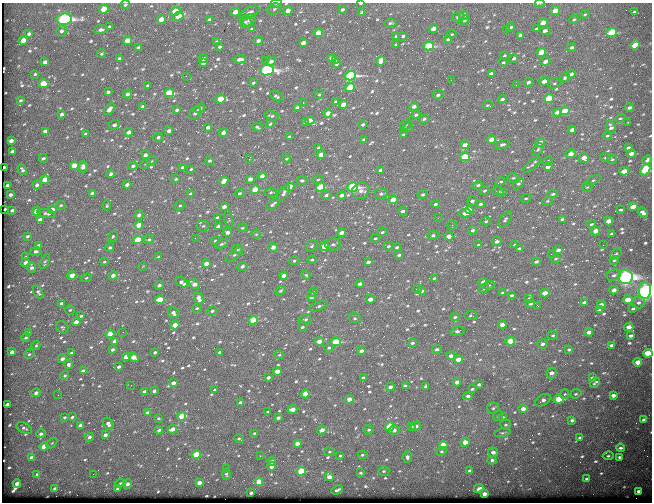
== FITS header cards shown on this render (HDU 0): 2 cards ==
NAXIS1  =                  650
NAXIS2  =                  500

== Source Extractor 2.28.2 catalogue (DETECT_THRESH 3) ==
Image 650 x 500 px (HDU 0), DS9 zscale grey, 1 PNG px = 1 image px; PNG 654 x 504 px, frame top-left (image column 1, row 500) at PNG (2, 3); each listed source drawn as its Kron ellipse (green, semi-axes under 4 px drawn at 4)
Background 576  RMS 2.9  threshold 8.64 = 3 sigma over >= 5 px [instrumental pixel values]
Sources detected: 769; of the 769, the 500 brightest by FLUX_AUTO listed and drawn (269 fainter detections omitted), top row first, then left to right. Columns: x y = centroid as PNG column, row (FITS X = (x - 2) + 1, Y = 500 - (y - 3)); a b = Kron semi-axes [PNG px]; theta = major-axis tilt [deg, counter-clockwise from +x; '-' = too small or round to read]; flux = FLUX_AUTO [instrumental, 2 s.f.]
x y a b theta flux
276 3 5 2 - 450
361 3 3 2 - 270
540 3 5 2 - 470
125 5 4 4 - 370
104 9 4 4 - 4200
274 9 7 5 21 460
342 10 4 3 - 420
555 10 5 4 - 1500
175 11 5 4 - 5600
288 11 5 4 - 1600
235 12 4 3 - 1500
250 12 10 5 26 710
634 12 3 3 - 290
362 13 4 3 - 420
585 14 5 4 - 240
463 15 5 3 - 1600
178 16 5 4 - 4300
458 17 6 5 - 490
64 19 7 5 9 54000
161 19 4 4 - 2800
574 19 5 3 - 250
209 20 4 3 - 490
249 20 7 5 45 680
464 20 5 4 - 270
245 22 6 6 - 470
390 23 6 3 7 340
543 23 5 4 - 2300
109 27 4 3 - 480
511 27 5 3 - 350
252 29 4 3 - 360
433 29 4 4 - 1900
536 29 4 3 - 460
100 30 6 4 8 660
507 30 3 3 - 240
62 31 5 5 - 610
545 31 5 3 - 820
612 32 5 4 - 12000
318 33 4 4 - 3000
29 34 4 3 - 500
452 34 5 3 - 260
521 35 4 3 - 570
396 36 3 3 - 260
403 36 4 3 - 380
448 39 4 3 - 400
24 40 4 4 - 2400
127 41 4 4 - 2800
258 41 4 4 - 610
217 42 4 3 - 400
303 43 4 3 - 1400
396 45 3 3 - 300
635 45 5 4 - 4900
429 46 5 4 - 14000
138 47 3 3 - 260
219 47 4 3 - 390
572 47 5 4 - 460
541 52 5 4 - 5000
101 54 4 4 - 310
504 56 4 3 - 240
119 58 3 3 - 290
332 58 4 4 - 1800
514 58 4 3 - 440
203 59 4 3 - 740
240 59 6 4 6 1000
265 60 2 2 - 240
336 60 4 3 - 350
271 61 5 4 - 810
381 61 5 4 - 1900
545 61 5 4 - 980
45 62 4 4 - 930
503 62 4 3 - 250
203 63 4 3 - 850
337 64 4 3 - 280
267 70 7 5 9 43000
35 74 3 3 - 310
491 74 4 3 - 690
571 74 4 3 - 580
186 76 2 2 - 250
350 76 6 4 19 28000
565 77 5 4 - 390
451 80 2 2 - 710
544 81 5 4 - 1700
528 82 4 3 - 530
43 83 5 4 - 4600
253 83 4 3 - 280
554 83 6 5 - 330
147 85 4 3 - 240
516 85 2 2 - 330
350 87 5 4 - 4700
108 92 4 3 - 440
169 93 5 4 - 6200
127 94 5 4 - 630
319 94 4 4 - 260
438 95 6 4 20 520
276 96 7 3 -30 350
549 98 5 4 - 8600
220 99 5 4 - 5100
502 99 4 3 - 580
21 100 4 3 - 330
303 102 3 2 - 950
336 102 3 3 - 320
343 105 4 4 - 1800
487 105 5 4 - 270
143 106 4 3 - 460
414 106 5 4 - 810
200 108 5 3 - 780
297 108 4 3 - 870
629 108 4 3 - 600
109 109 6 4 50 1200
177 110 4 3 - 410
565 111 5 4 - 6600
557 112 4 3 - 1400
195 113 7 5 52 460
328 113 4 3 - 2000
62 114 4 3 - 640
416 115 4 3 - 380
272 116 7 3 -13 340
620 118 5 4 - 290
424 119 5 4 - 400
310 121 5 4 - 2600
628 122 3 2 - 420
305 123 3 3 - 560
270 124 4 3 - 290
363 124 3 3 - 350
406 124 6 5 - 340
114 125 6 4 22 670
208 127 4 3 - 780
257 127 6 4 -19 390
611 127 6 4 -74 660
408 128 4 4 - 250
572 130 4 3 - 1100
45 131 4 3 - 840
169 131 4 3 - 880
129 132 4 3 - 1100
223 133 4 3 - 1000
85 134 3 3 - 410
403 134 3 2 - 240
607 136 5 3 - 250
158 137 5 4 - 420
289 137 4 3 - 540
364 139 3 3 - 270
491 140 4 3 - 2200
11 141 4 3 - 1100
540 142 5 4 - 1100
502 144 7 4 16 600
465 145 4 4 - 1500
319 148 4 3 - 520
628 148 4 3 - 460
538 149 7 5 50 360
12 152 4 3 - 1300
321 154 4 3 - 2000
571 154 5 4 - 1600
631 154 4 3 - 1100
145 155 4 3 - 780
465 157 5 4 - 9000
43 158 4 3 - 350
584 158 5 5 - 1700
605 158 5 4 - 300
249 159 3 2 - 2200
287 159 4 4 - 240
612 159 5 5 - 290
647 160 5 3 - 460
151 161 5 4 - 260
210 161 4 3 - 400
548 161 5 4 - 290
146 164 6 4 44 350
532 165 11 4 39 520
74 166 4 4 - 4200
133 166 4 3 - 470
548 166 4 3 - 1200
4 167 3 2 - 450
83 167 5 4 - 860
182 167 4 3 - 470
191 169 3 3 - 240
22 170 6 3 -57 450
380 170 4 3 - 650
645 170 6 4 51 13000
624 171 5 3 - 2700
111 174 4 3 - 540
262 176 4 4 - 1200
513 178 5 4 - 290
176 179 4 3 - 280
250 179 4 3 - 1400
45 180 4 4 - 2800
318 180 5 4 - 260
593 180 9 4 29 340
224 181 5 3 - 2200
302 181 5 4 - 360
501 182 5 3 - 280
518 184 6 4 47 370
8 185 4 3 - 770
37 185 4 4 - 530
127 185 4 3 - 740
478 185 5 3 - 470
290 187 4 4 - 2300
321 187 5 4 - 6800
353 187 5 4 - 25000
587 187 5 5 - 280
255 190 4 4 - 4500
361 191 9 8 - 1400
484 191 5 4 - 360
498 191 5 4 - 610
271 192 6 4 5 290
502 192 4 3 - 250
92 193 4 3 - 530
240 193 4 3 - 420
283 193 9 4 59 700
191 194 4 3 - 460
381 194 6 5 - 430
423 194 5 4 - 460
553 194 5 4 - 400
10 195 4 3 - 570
326 195 5 4 - 440
341 195 4 4 - 710
526 198 5 4 - 310
393 200 4 4 - 2500
472 201 5 4 - 540
547 201 5 4 - 260
273 204 8 3 37 560
435 204 4 3 - 350
480 204 5 4 - 390
61 205 5 4 - 310
180 205 5 4 - 350
107 206 5 4 - 300
224 207 4 3 - 1000
633 207 5 3 - 3200
5 209 3 3 - 360
52 209 4 4 - 1100
12 210 3 3 - 420
469 210 4 4 - 2400
620 210 4 3 - 310
36 211 4 4 - 2200
403 211 4 4 - 580
465 213 6 4 -3 2400
643 213 6 4 -39 790
47 214 9 4 -12 490
139 215 4 4 - 640
217 217 4 3 - 360
438 218 3 2 - 410
229 219 9 3 -79 270
505 219 9 5 55 460
562 219 4 3 - 370
40 220 4 3 - 1000
486 221 5 4 - 310
608 221 4 3 - 1800
591 224 5 3 - 310
139 225 4 4 - 3300
452 225 4 4 - 380
203 226 6 5 - 390
218 226 4 3 - 820
242 228 5 4 - 250
473 230 4 4 - 560
596 231 4 4 - 1800
227 232 4 4 - 1000
382 232 5 4 - 330
342 233 4 3 - 1200
256 234 5 4 - 240
612 234 4 3 - 370
433 235 5 4 - 460
27 236 4 3 - 370
113 236 6 4 58 370
449 236 4 3 - 1900
195 238 2 2 - 310
375 238 4 3 - 270
149 239 5 4 - 420
138 240 5 4 - 7400
215 241 5 4 - 370
497 241 5 4 - 610
222 244 7 4 19 410
333 244 7 6 - 590
39 245 3 3 - 390
479 245 4 3 - 510
515 245 3 3 - 310
603 245 2 2 - 1000
312 246 6 5 - 410
324 246 5 4 - 3000
388 246 5 4 - 380
273 247 5 4 - 1200
397 247 4 4 - 360
110 248 4 4 - 420
238 249 5 4 - 300
519 249 4 3 - 520
558 250 4 3 - 730
36 251 5 3 - 690
235 254 11 4 38 480
551 254 2 2 - 1200
616 254 6 4 36 290
399 255 4 3 - 440
26 257 3 3 - 250
158 257 4 3 - 250
556 259 5 3 - 250
312 260 4 4 - 330
614 260 5 4 - 290
45 261 8 4 64 320
294 261 5 4 - 330
536 261 4 3 - 520
104 262 4 4 - 290
368 262 4 3 - 710
26 263 4 3 - 1600
206 264 4 3 - 1700
242 266 5 4 - 560
32 267 5 4 - 660
142 267 3 2 - 300
72 275 4 4 - 2700
113 275 5 4 - 1100
283 275 4 3 - 1100
306 275 4 4 - 260
614 275 7 5 23 560
625 277 7 7 - 83000
86 278 5 4 - 270
434 278 4 3 - 290
182 282 7 4 -35 1100
483 282 4 3 - 1000
194 284 6 4 -32 1600
360 284 4 3 - 710
159 285 4 4 - 620
489 285 6 4 17 250
484 288 5 4 - 480
417 289 5 3 - 240
614 290 4 4 - 940
281 291 5 4 - 350
422 291 4 3 - 340
645 291 8 6 88 110000
38 292 7 4 -60 430
313 292 5 4 - 270
503 293 4 3 - 530
545 293 4 3 - 2800
512 295 3 3 - 310
312 297 4 3 - 1300
199 298 6 4 -66 1400
529 298 4 4 - 470
160 299 5 4 - 4600
370 299 4 3 - 1500
628 300 4 4 - 4000
584 302 4 3 - 470
61 303 3 3 - 410
639 303 6 6 - 530
531 304 4 3 - 370
601 305 4 3 - 1100
318 306 9 4 19 570
538 306 3 2 - 500
197 308 5 4 - 280
633 309 3 3 - 280
70 310 5 4 - 290
599 310 4 3 - 300
212 311 5 4 - 400
173 313 6 5 - 790
81 316 4 3 - 340
471 316 7 4 -3 330
455 317 4 3 - 410
355 318 6 5 - 300
305 319 6 4 10 350
253 320 4 4 - 7100
76 322 4 3 - 1700
175 325 4 4 - 4900
502 325 4 4 - 1500
62 327 6 5 - 340
302 327 4 3 - 310
629 327 4 3 - 2100
457 331 7 4 12 480
28 332 3 3 - 270
123 332 2 2 - 410
589 332 4 3 - 1300
110 334 4 4 - 4800
553 335 5 4 - 340
631 336 4 3 - 550
26 337 4 4 - 340
115 341 4 3 - 1800
319 341 4 3 - 1600
510 341 5 4 - 6600
336 342 5 4 - 11000
412 343 4 3 - 440
542 344 5 4 - 790
611 345 4 3 - 420
36 346 4 3 - 260
329 348 5 4 - 330
112 349 3 3 - 480
437 349 5 4 - 540
569 350 4 3 - 350
361 351 4 3 - 1000
12 352 4 3 - 1000
155 352 3 3 - 430
220 352 3 3 - 500
71 353 4 3 - 280
648 353 5 4 - 6800
29 354 5 4 - 320
279 355 5 4 - 250
451 356 4 3 - 860
126 357 4 3 - 2400
134 357 5 4 - 2000
62 359 4 3 - 830
458 359 4 4 - 2500
638 362 4 3 - 2500
68 364 5 4 - 560
119 367 3 3 - 550
83 371 4 3 - 1100
277 371 4 3 - 2200
551 373 5 5 - 1200
64 376 4 4 - 360
268 377 4 3 - 650
363 377 3 3 - 340
592 378 4 3 - 430
457 382 4 3 - 1100
173 383 4 3 - 1200
595 383 5 2 - 330
479 384 4 3 - 520
131 385 2 2 - 250
405 386 4 3 - 840
390 387 4 3 - 1000
426 387 4 3 - 760
472 389 4 3 - 320
215 390 4 3 - 490
144 391 4 3 - 710
154 391 4 3 - 480
36 393 5 4 - 850
305 394 4 4 - 4400
565 394 5 4 - 250
576 394 6 4 21 330
58 395 2 2 - 250
613 395 4 3 - 1000
468 396 4 4 - 670
349 399 4 4 - 1800
559 399 5 4 - 8400
543 400 9 5 31 900
240 403 4 3 - 1300
7 405 4 3 - 1200
493 408 5 5 - 390
292 409 5 4 - 1500
523 409 5 4 - 1500
268 412 3 3 - 290
148 413 4 3 - 1500
182 416 5 4 - 6300
498 416 5 5 - 270
64 417 3 3 - 320
72 417 3 3 - 360
503 417 4 4 - 260
158 418 3 3 - 280
278 418 4 3 - 650
572 420 4 3 - 450
644 420 4 3 - 460
108 423 6 5 - 850
506 425 5 5 - 360
80 426 4 3 - 1300
390 426 5 4 - 8700
416 426 5 3 - 600
411 427 3 3 - 330
24 428 8 5 -26 480
172 429 5 3 - 1700
159 430 4 3 - 450
322 430 4 3 - 1300
369 430 5 4 - 370
394 430 5 5 - 900
254 433 3 2 - 240
503 433 8 4 10 330
41 434 5 4 - 610
105 435 4 3 - 690
89 437 4 4 - 600
580 438 4 3 - 390
239 439 5 3 - 340
465 442 4 4 - 2100
52 443 6 4 44 250
297 443 4 3 - 1300
443 445 4 4 - 3500
44 446 4 4 - 3500
620 448 4 4 - 360
442 451 5 4 - 310
329 452 5 4 - 250
493 452 5 4 - 940
196 454 4 4 - 5900
362 455 4 3 - 300
260 456 2 2 - 730
340 456 4 3 - 250
608 456 5 4 - 300
31 457 3 3 - 340
407 457 6 5 - 490
620 457 3 3 - 360
492 460 4 4 - 510
272 462 4 3 - 1300
272 466 4 4 - 1000
227 469 3 3 - 240
301 471 4 4 - 8600
384 471 5 4 - 320
470 471 4 3 - 600
360 473 4 3 - 310
37 474 3 3 - 350
93 474 2 2 - 270
226 474 5 4 - 330
329 477 4 4 - 2000
587 479 4 3 - 550
259 481 4 4 - 3500
199 482 4 3 - 1400
17 483 4 3 - 1100
120 483 5 4 - 280
127 484 5 4 - 890
54 488 3 2 - 280
479 488 5 3 - 520
117 489 4 3 - 460
337 490 6 3 24 400
638 491 3 3 - 540
251 493 3 3 - 430
484 494 4 3 - 1300
At the frame edge (FLAGS 8, measured only in part): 6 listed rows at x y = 276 3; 361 3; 540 3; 125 5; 645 291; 648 353
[269 fainter detections neither listed nor drawn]